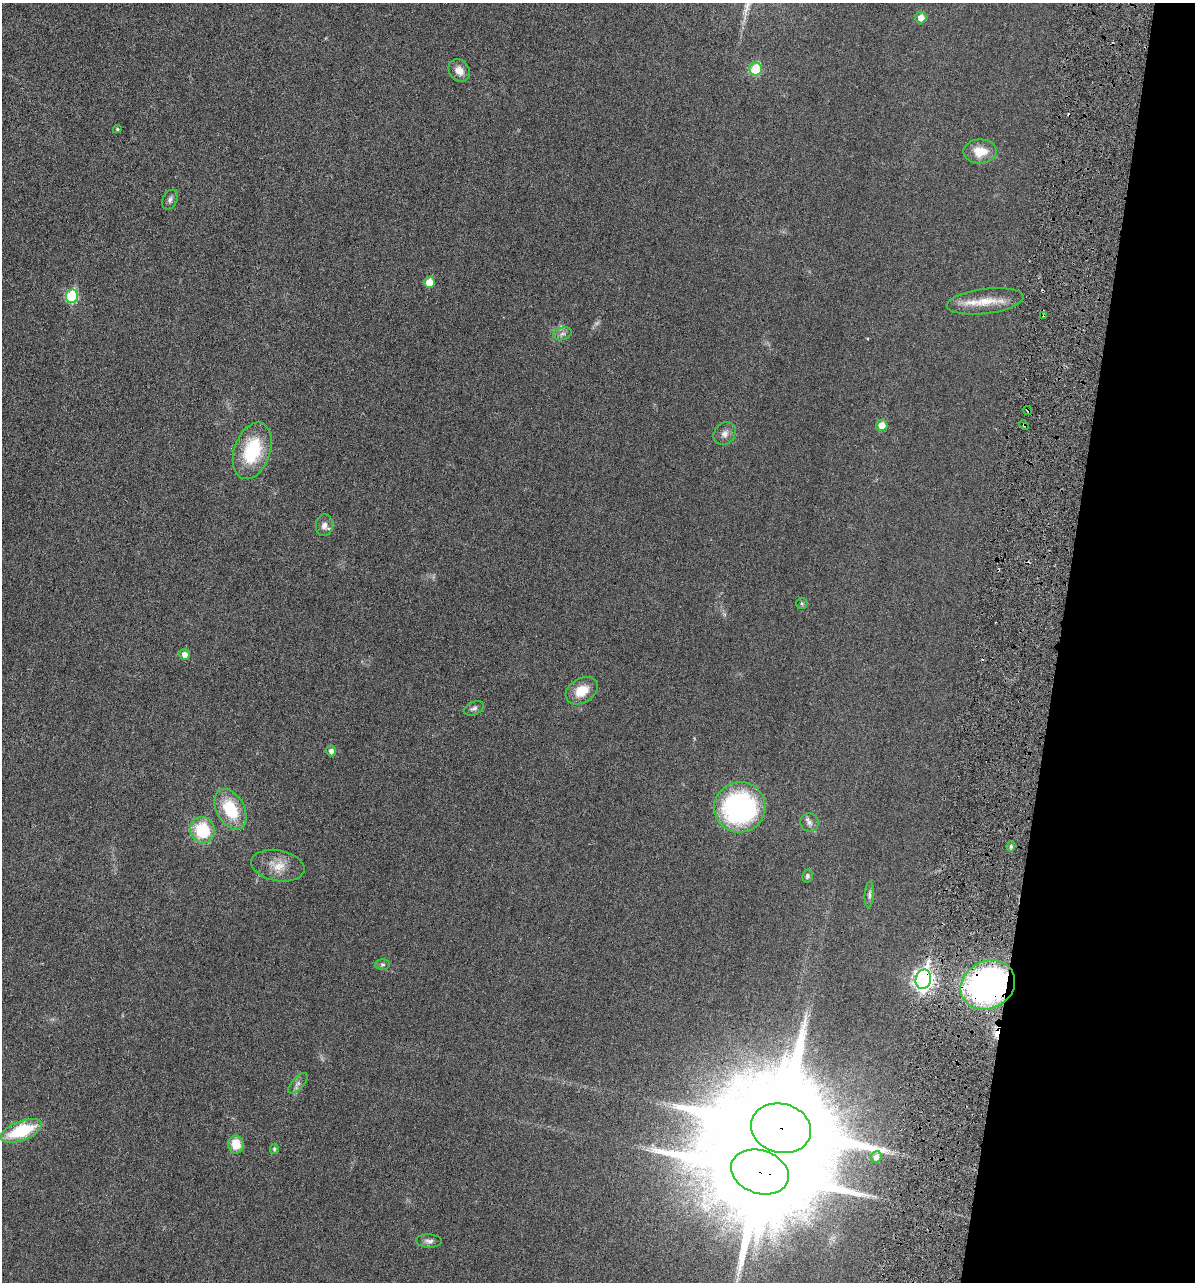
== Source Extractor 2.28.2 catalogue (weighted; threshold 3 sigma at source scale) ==
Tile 8 of 4 x 4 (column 4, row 2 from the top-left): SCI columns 3718-4910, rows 2607-3886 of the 5153 x 5187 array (HDU 1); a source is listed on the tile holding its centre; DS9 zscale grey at full resolution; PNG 1197 x 1284 px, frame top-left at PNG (2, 3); each listed source drawn as its Kron ellipse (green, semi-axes under 4 px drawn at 4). Shown black and unused: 12% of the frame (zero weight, under 3 of 6 exposures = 1% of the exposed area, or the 3 px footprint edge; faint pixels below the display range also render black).
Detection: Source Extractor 2.28.2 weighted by HDU 2 'WHT'; one run over the whole footprint, this tile lists its part. Background 0.0305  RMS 0.0046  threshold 0.0186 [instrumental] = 3 sigma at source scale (4.09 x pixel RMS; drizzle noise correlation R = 1.36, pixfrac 0.8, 0.05/0.05 arcsec/px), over >= 5 px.
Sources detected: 47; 1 too faint to see at this stretch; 3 cosmic-ray / hot-pixel residue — neither listed nor drawn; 2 inside a brighter listed object's ellipse — not listed separately; the other 41 listed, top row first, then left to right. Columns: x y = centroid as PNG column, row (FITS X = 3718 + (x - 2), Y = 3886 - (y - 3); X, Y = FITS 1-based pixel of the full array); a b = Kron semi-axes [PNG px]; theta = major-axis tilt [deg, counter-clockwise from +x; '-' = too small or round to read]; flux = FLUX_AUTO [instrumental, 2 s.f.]
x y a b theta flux
921 17 6 5 - 3
756 69 6 6 - 17
459 71 12 10 -51 3.7
117 129 4 3 - 0.52
980 151 16 12 0 7.3
170 200 10 7 63 1.4
429 282 5 5 - 6.6
72 296 7 6 - 25
985 301 39 12 7 9.2
1044 315 3 3 - 0.59
562 334 10 6 18 1.4
1028 410 4 3 - 0.62
882 425 6 5 - 4.3
1024 425 5 3 - 0.44
725 434 12 10 50 2.2
252 451 29 18 71 23
324 525 11 8 83 2.2
802 603 6 5 - 0.61
185 654 5 5 - 2.5
582 691 17 12 31 7.7
474 708 10 6 22 1.2
331 751 5 5 - 1.6
740 807 26 25 - 75
230 809 22 14 -61 17
809 822 9 9 - 1.8
203 830 13 12 - 19
1011 846 5 4 - 0.88
278 866 27 15 -11 7.1
807 876 6 5 - 0.81
869 895 13 4 87 1.1
382 964 7 5 -1 0.76
923 979 10 7 77 190
988 985 28 23 27 110
298 1083 13 6 48 1.6
781 1128 30 24 -15 15000
21 1131 22 9 21 22
236 1145 9 8 - 7.8
274 1149 5 4 - 0.77
876 1157 6 5 - 1.8
760 1172 29 21 -19 13000
429 1241 13 6 -1 1.6
Overlapping masked pixels (flux is a lower limit): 7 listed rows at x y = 1044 315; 1028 410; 1024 425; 923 979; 988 985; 781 1128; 760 1172